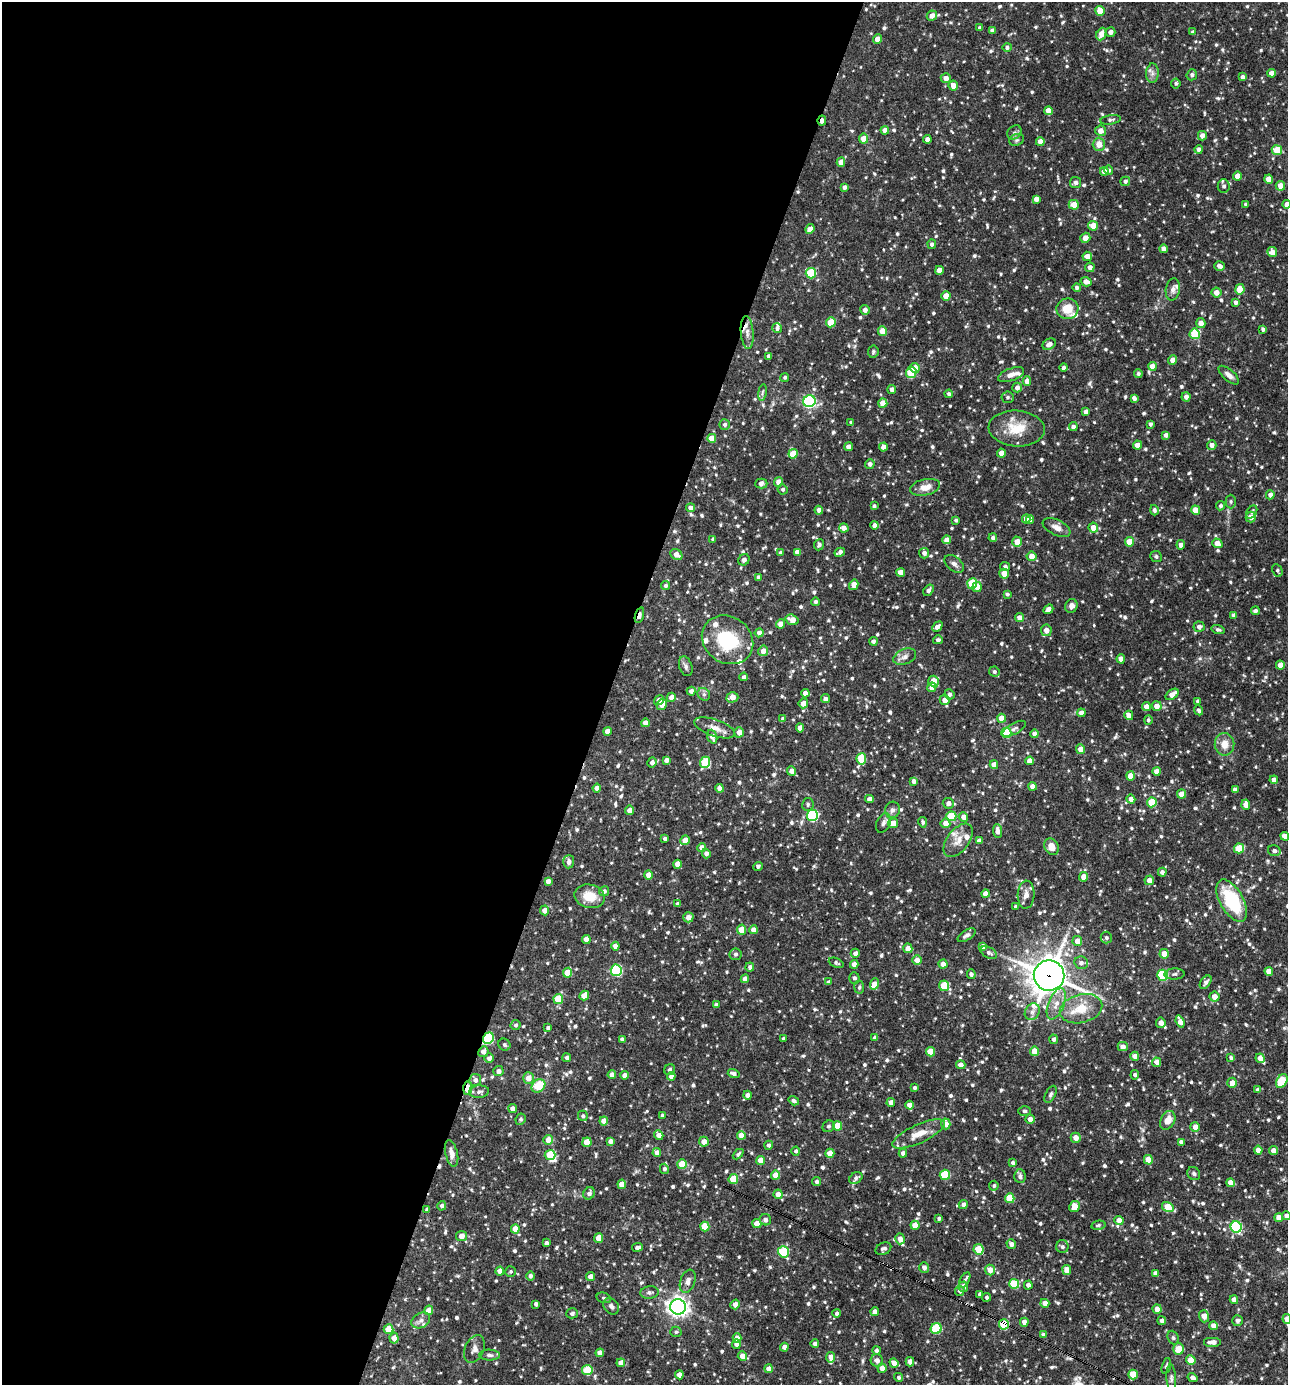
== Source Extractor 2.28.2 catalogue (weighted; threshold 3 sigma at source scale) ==
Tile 5 of 4 x 4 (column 1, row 2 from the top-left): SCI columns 270-1555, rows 2768-4150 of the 5550 x 5536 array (HDU 1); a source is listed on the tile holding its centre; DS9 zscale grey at full resolution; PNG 1290 x 1387 px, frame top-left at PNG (2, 2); each listed source drawn as its Kron ellipse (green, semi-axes under 4 px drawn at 4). Shown black and unused: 47% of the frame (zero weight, under 3 of 4 exposures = <1% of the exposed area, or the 3 px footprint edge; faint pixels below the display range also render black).
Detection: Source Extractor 2.28.2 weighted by HDU 2 'WHT'; one run over the whole footprint, this tile lists its part. Background 0.0825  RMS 0.0039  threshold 0.0177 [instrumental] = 3 sigma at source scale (4.5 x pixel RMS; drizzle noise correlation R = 1.50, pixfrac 1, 0.05/0.05 arcsec/px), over >= 5 px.
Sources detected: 999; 1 inside a brighter object's white glare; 3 cosmic-ray / hot-pixel residue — neither listed nor drawn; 15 inside a brighter listed object's ellipse — not listed separately; of the other 980, all 500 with FLUX_AUTO >= 0.747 (the completeness limit of this list) listed and drawn (480 fainter detections not listed), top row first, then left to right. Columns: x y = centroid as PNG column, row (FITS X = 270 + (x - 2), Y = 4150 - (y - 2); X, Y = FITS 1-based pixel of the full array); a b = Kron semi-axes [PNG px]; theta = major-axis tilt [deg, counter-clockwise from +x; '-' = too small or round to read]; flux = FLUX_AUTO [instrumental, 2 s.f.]
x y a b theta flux
1100 11 5 4 - 4.9
932 16 5 5 - 2.3
980 28 4 3 - 1.2
992 30 4 3 - 1.1
1111 32 5 4 - 1.8
1193 32 4 3 - 0.92
1101 34 6 5 - 3.3
877 39 5 4 - 2.8
1007 47 4 4 - 0.99
1152 73 10 6 87 1.5
1272 73 4 4 - 3
1192 75 5 5 - 1.2
1243 77 4 3 - 1.2
946 78 5 5 - 2.7
1176 83 5 4 - 0.79
953 86 5 5 - 3.2
1048 111 4 4 - 3.1
1111 120 10 4 8 0.94
822 121 5 3 - 1.7
885 130 4 4 - 2.4
1101 131 5 5 - 2.8
1014 132 8 6 44 1.1
1202 136 5 4 - 2
864 139 5 4 - 4.6
927 139 4 4 - 1.7
1017 140 7 5 21 0.84
1040 142 4 4 - 3.1
1099 144 6 6 - 3.3
1199 149 4 4 - 1.5
1277 150 5 5 - 10
841 162 4 4 - 3.1
1109 170 4 4 - 0.77
1104 171 4 4 - 2.8
1237 176 4 4 - 2.6
1269 179 4 4 - 3.4
1125 181 5 5 - 1
1076 182 5 5 - 1.1
1224 186 6 6 - 1.1
1280 186 5 4 - 3.5
844 187 4 4 - 1.2
1036 199 4 4 - 2.1
1246 204 3 3 - 0.76
1287 204 4 4 - 2.5
1074 205 5 5 - 4.6
1093 226 5 4 - 5
810 229 5 4 - 2.6
1085 238 5 4 - 3.1
932 244 4 4 - 1
1163 249 4 4 - 1.9
1272 252 5 5 - 2.9
1087 256 5 4 - 2.5
1219 266 5 4 - 1.5
1090 267 5 4 - 1.5
939 270 4 4 - 2.9
811 273 5 5 - 18
1086 282 5 4 - 2.2
1077 287 4 4 - 0.92
1173 289 11 7 80 1.7
1240 289 5 4 - 5.7
1216 292 5 5 - 2.9
946 296 4 4 - 4.7
1236 302 4 3 - 1.1
1067 309 11 10 - 6.4
865 310 5 4 - 1.5
831 322 5 5 - 9.3
1201 323 5 4 - 2.7
777 328 5 5 - 1
1263 329 4 3 - 0.91
883 331 5 4 - 5.7
747 332 16 6 -85 2.7
1195 334 5 5 - 16
1049 344 7 5 30 2
873 352 6 5 - 0.83
769 356 4 3 - 0.98
1172 360 5 4 - 2.4
1152 366 4 4 - 2.9
1064 367 4 4 - 1.1
915 368 5 5 - 3.2
911 373 5 5 - 17
1138 374 4 4 - 0.89
1011 375 14 6 20 2.4
1229 375 13 5 -40 1.8
785 377 4 4 - 0.82
1027 381 5 4 - 2.7
1017 388 5 4 - 1.7
892 390 4 4 - 1.8
762 392 8 4 81 0.83
949 394 4 4 - 0.97
1007 397 6 6 - 0.86
1186 397 4 4 - 1.9
1134 398 4 4 - 1.3
809 401 6 6 - 62
883 403 5 4 - 5.1
1086 412 4 4 - 1.5
851 422 4 3 - 0.77
1150 424 4 3 - 0.97
725 425 5 5 - 1.1
1073 427 4 4 - 1.3
1017 428 28 18 -4 9.9
1166 435 4 4 - 1.4
712 438 4 4 - 5.5
1137 445 4 4 - 3
1212 445 5 4 - 2
849 447 4 4 - 2.2
883 447 4 4 - 2.5
1001 453 4 4 - 3.1
793 454 5 4 - 6.5
870 464 4 4 - 1.4
779 482 5 4 - 3.5
761 484 6 5 - 1.7
925 487 15 8 12 4.3
783 489 5 5 - 0.86
1270 495 4 4 - 1.7
1231 501 7 5 -90 0.83
874 506 3 3 - 0.84
1221 506 5 4 - 0.92
690 508 4 4 - 1.8
819 510 4 4 - 1.5
1154 510 5 4 - 1.1
1196 510 5 4 - 6.3
1252 512 7 5 57 0.89
1251 517 5 5 - 2.8
1026 519 4 4 - 2.8
1030 519 4 4 - 2.7
956 520 4 3 - 0.75
875 525 4 4 - 2.1
1057 527 15 7 -25 2.6
844 528 5 4 - 2.1
1093 528 5 5 - 3.9
993 538 4 4 - 1.3
713 539 4 3 - 0.92
947 540 4 4 - 2.5
1017 542 5 5 - 4
1130 542 4 4 - 6.1
1217 543 5 4 - 3.7
819 545 6 5 - 0.88
1181 545 4 4 - 1.6
797 552 4 4 - 2.3
840 552 5 4 - 1.3
781 553 4 4 - 1.1
924 553 5 5 - 1.5
676 555 6 5 - 2.5
1032 556 5 5 - 3.5
1156 556 6 5 - 0.81
744 560 6 5 - 1.2
954 564 11 7 -39 1.5
1005 566 5 4 - 0.95
1277 570 7 5 -62 0.78
901 572 4 4 - 2
1004 574 5 4 - 3.9
758 577 4 3 - 0.76
972 583 5 5 - 17
854 585 5 4 - 3.4
665 586 4 4 - 0.88
977 587 5 4 - 2.7
928 590 6 4 51 1.3
1007 594 4 4 - 0.85
815 602 4 4 - 0.94
1071 606 7 6 - 1.6
1048 609 5 4 - 2.2
1255 611 4 4 - 1.2
639 615 8 4 73 2.3
1234 615 4 4 - 1.4
1019 618 4 4 - 2.5
792 620 7 5 -19 3.7
780 624 4 4 - 2.9
937 627 6 4 45 2.3
1199 627 5 5 - 1.6
1046 630 5 5 - 2.4
1218 630 7 4 -16 0.78
759 633 4 4 - 1.7
727 640 27 23 -35 22
938 640 5 4 - 0.98
873 641 4 4 - 1.2
763 651 5 5 - 2.6
905 657 12 7 22 1.9
1121 659 4 4 - 2.8
1280 665 4 4 - 3.1
686 666 10 6 -71 1.2
994 672 5 5 - 1
744 677 4 4 - 1
933 681 5 5 - 5.5
932 687 5 4 - 3.2
691 691 4 4 - 1.5
805 693 4 4 - 2.5
704 694 7 5 -45 0.97
950 694 5 5 - 1
1172 694 7 4 37 3.5
671 697 5 4 - 2.8
732 697 6 5 - 3.1
825 699 4 4 - 1
659 700 5 4 - 2.7
945 700 5 5 - 2.5
1198 701 4 3 - 1.1
803 703 5 4 - 3
662 704 6 4 59 5
1146 706 4 4 - 2.4
1157 706 5 5 - 2.9
1199 710 5 4 - 0.97
1081 713 4 4 - 2.7
1129 715 5 4 - 2.8
1001 718 4 4 - 4.5
783 719 4 3 - 1.1
1148 720 5 4 - 0.84
645 723 4 4 - 2.9
715 728 21 8 -19 3.5
800 728 4 4 - 3.1
1014 729 13 5 29 1.3
607 731 4 4 - 3.2
739 732 5 4 - 2.7
1006 733 5 5 - 15
1034 734 4 4 - 1.6
712 737 7 5 -70 2.9
1224 744 11 10 - 4.1
1080 749 5 4 - 2.8
861 759 5 5 - 11
666 760 4 4 - 1.6
1030 761 4 4 - 3.4
652 762 5 5 - 1.7
705 762 5 5 - 18
994 765 4 4 - 3
791 771 4 4 - 2.1
1157 771 4 4 - 2.8
1131 776 4 4 - 4.5
1274 780 4 4 - 1.8
914 781 4 4 - 1.7
1033 786 4 4 - 2.6
597 788 4 4 - 2.7
720 788 4 4 - 2.4
1235 790 4 4 - 2.2
1182 794 4 4 - 3.5
869 799 4 4 - 1.8
1131 799 4 4 - 2.4
1152 802 5 5 - 11
948 803 5 5 - 1.8
808 804 6 5 - 0.82
1246 805 5 4 - 3.1
629 810 4 4 - 2.5
892 810 8 7 - 1.5
812 815 5 5 - 47
951 816 5 5 - 16
964 817 5 4 - 2.5
923 822 5 4 - 0.88
883 823 10 6 64 1.5
893 823 5 5 - 4.5
945 823 5 5 - 3
997 831 7 4 -83 2.2
1285 836 4 4 - 2.9
665 838 4 3 - 0.85
685 840 5 4 - 5.4
958 840 19 11 53 4.1
979 841 4 4 - 1.8
1051 847 9 7 -62 3.2
702 848 4 4 - 2.6
1239 848 5 5 - 11
1274 851 6 5 - 1.3
706 854 4 4 - 1.6
569 862 6 5 - 1.7
677 864 4 4 - 2.6
758 866 5 4 - 0.83
1162 872 4 4 - 1.4
648 875 4 4 - 3.4
1084 877 5 4 - 3.2
1149 880 5 5 - 2.6
548 881 4 4 - 2.1
604 891 5 5 - 1.2
985 894 4 4 - 3.3
1026 895 14 8 87 2.7
590 896 15 11 -12 7.2
1232 901 23 11 -60 22
677 904 4 4 - 0.77
1016 907 4 4 - 0.94
545 910 5 4 - 2.5
688 917 5 5 - 2.6
742 930 5 4 - 7
753 930 4 4 - 2.8
966 935 10 5 33 1.3
1106 938 6 5 - 0.95
586 939 4 4 - 3.3
1077 941 5 5 - 3.4
615 946 4 4 - 2.8
983 946 4 4 - 1.8
908 948 5 4 - 2.6
855 953 4 4 - 1.7
989 953 9 5 -28 1.2
735 954 6 6 - 1.2
1164 954 5 4 - 3.8
917 960 5 4 - 2.6
836 963 8 4 -22 0.82
1081 963 7 6 - 1.3
854 964 4 4 - 2.7
943 964 4 4 - 2.7
750 967 4 4 - 0.95
616 970 6 5 - 37
1269 971 4 4 - 3.6
567 973 5 5 - 7
971 974 5 4 - 1.1
1175 974 10 5 2 1
1049 975 15 15 - 580
1162 975 5 5 - 27
854 978 6 5 - 0.94
745 979 4 4 - 2.7
829 982 4 3 - 1.1
1206 982 8 4 55 1.2
874 984 6 4 72 3.3
944 986 5 5 - 11
859 987 6 5 - 0.75
584 996 5 4 - 4.4
1214 997 5 5 - 3.1
558 999 5 4 - 12
1056 1004 16 8 68 3.8
716 1005 4 4 - 1.2
1081 1009 21 14 15 8.5
1032 1012 9 7 58 1.8
1180 1022 6 4 -69 2.9
1161 1023 5 5 - 2.6
516 1025 5 5 - 0.9
548 1028 4 4 - 1.1
875 1037 4 3 - 1.2
488 1038 6 5 - 30
622 1039 4 3 - 1.1
783 1039 3 3 - 0.87
1054 1039 4 4 - 1.1
504 1045 6 5 - 0.87
1123 1047 5 4 - 2
1034 1051 5 4 - 6.5
483 1052 5 5 - 2
930 1052 5 4 - 7.7
1135 1056 4 4 - 2.4
489 1058 5 4 - 1.4
567 1058 4 4 - 1.2
1231 1058 4 3 - 0.92
1260 1058 5 4 - 3.4
1157 1062 4 4 - 2.3
961 1065 4 4 - 2.1
670 1070 6 5 - 0.91
498 1071 5 5 - 1.7
734 1074 6 4 -18 1.5
612 1075 4 4 - 2.5
625 1075 4 4 - 2.5
1135 1075 4 4 - 0.95
671 1076 4 4 - 2.7
528 1078 6 5 - 3.6
475 1080 6 5 - 1.6
1282 1081 7 5 57 13
1232 1083 5 5 - 3.2
538 1086 7 6 - 9.6
468 1088 7 4 86 7.3
915 1088 4 4 - 0.83
1258 1090 4 4 - 1.1
479 1092 10 6 5 1.4
1050 1094 9 5 63 0.91
747 1095 4 4 - 1.9
794 1101 5 4 - 1.1
891 1102 4 4 - 2.1
909 1105 4 4 - 3.2
513 1109 4 4 - 2.6
1025 1111 6 4 -2 0.79
583 1116 5 5 - 0.88
662 1116 4 4 - 0.9
521 1119 6 5 - 0.84
1030 1119 4 4 - 2.1
1168 1120 10 7 62 3.7
604 1121 4 4 - 3.1
946 1124 5 4 - 3.2
829 1126 6 5 - 0.76
838 1126 4 4 - 6.1
1195 1127 5 4 - 2.7
919 1134 29 9 25 5.7
659 1135 5 4 - 2.4
741 1135 4 4 - 4.6
1076 1138 5 5 - 2.9
548 1140 5 4 - 3.3
610 1141 4 4 - 1.7
587 1142 5 4 - 7.1
704 1142 5 5 - 2.7
1181 1142 4 4 - 1.4
769 1145 4 4 - 0.98
1258 1150 4 4 - 3.2
796 1151 4 4 - 0.89
1273 1151 4 4 - 2.7
452 1153 13 6 -77 2.5
657 1153 4 4 - 2.4
830 1153 4 4 - 5.5
903 1153 4 4 - 1.4
738 1154 6 3 43 0.79
550 1155 5 5 - 11
761 1160 4 4 - 4.6
1148 1160 5 4 - 6.4
1013 1163 4 3 - 1.1
682 1164 5 4 - 8.5
664 1169 5 4 - 1
1194 1174 7 6 - 0.94
776 1175 4 4 - 5.7
945 1175 5 5 - 15
1020 1176 7 6 - 1.3
856 1178 7 5 34 1
733 1179 5 4 - 9
816 1181 4 4 - 1.1
1231 1183 4 4 - 3.5
622 1184 4 4 - 3.7
994 1186 5 4 - 0.77
589 1193 6 5 - 1.4
778 1194 5 4 - 2.5
1010 1198 5 4 - 9.3
963 1204 4 4 - 1.3
442 1206 5 4 - 0.94
1074 1207 6 5 - 4
1168 1207 6 5 - 8.9
427 1209 4 4 - 1.1
1286 1216 4 4 - 1.6
1279 1217 4 4 - 3
939 1218 4 3 - 0.87
765 1220 6 5 - 1.4
1119 1220 4 4 - 3.3
757 1224 4 4 - 5
915 1225 4 4 - 5.4
1098 1225 7 4 12 0.75
705 1226 5 4 - 8.3
1236 1227 6 5 - 39
515 1229 4 4 - 3.8
461 1236 5 5 - 2.8
599 1238 5 4 - 6.6
900 1239 5 4 - 2.5
546 1243 4 3 - 1.2
1011 1244 5 4 - 1.8
637 1247 5 4 - 1.2
1062 1247 6 6 - 1.1
883 1249 8 6 27 1.1
979 1249 5 5 - 12
783 1252 5 5 - 25
924 1267 5 5 - 1.6
990 1270 5 5 - 3.6
1067 1270 5 4 - 3
500 1271 4 4 - 2.7
511 1271 5 5 - 0.79
1155 1273 4 4 - 1.6
530 1276 5 4 - 1.2
591 1277 4 4 - 2.7
965 1280 8 4 61 0.76
688 1281 12 7 69 2.1
1014 1284 5 5 - 16
1028 1285 4 4 - 1.4
963 1287 5 5 - 2.5
960 1291 5 4 - 0.88
650 1293 9 6 6 1.3
980 1294 4 3 - 1.1
987 1297 4 4 - 0.8
604 1298 7 5 -15 0.75
1234 1300 4 4 - 2.5
1045 1303 4 4 - 3
536 1304 4 3 - 1
735 1304 5 4 - 2.7
611 1306 9 7 -46 1.5
678 1307 8 7 - 180
1157 1309 5 4 - 2.5
429 1310 4 4 - 3
875 1312 4 4 - 2.5
572 1313 6 5 - 0.93
837 1313 4 4 - 1.2
1204 1316 6 5 - 3.3
1287 1319 5 4 - 2.7
421 1320 10 7 30 1.7
1162 1321 4 4 - 1.5
1238 1321 5 5 - 1.5
1024 1322 4 4 - 2.1
1004 1324 5 5 - 21
1213 1326 4 4 - 2.5
389 1329 5 5 - 9.1
936 1329 5 5 - 24
676 1332 5 5 - 0.83
1043 1335 4 4 - 1.1
394 1338 5 4 - 3.2
737 1338 5 4 - 2.7
1173 1338 7 5 -69 0.75
1213 1342 9 5 0 2.3
736 1344 4 4 - 1.8
815 1344 4 4 - 1.3
784 1347 4 4 - 1.8
474 1349 14 9 67 2.1
1179 1349 6 5 - 5.4
876 1350 4 4 - 1
600 1353 4 4 - 2.6
489 1355 10 5 -1 1.3
742 1356 5 4 - 3
831 1357 5 4 - 2.9
877 1360 6 6 - 2.3
1191 1360 5 4 - 4.7
910 1362 4 4 - 2.3
621 1363 4 4 - 2.6
894 1363 5 4 - 2.5
1166 1366 8 4 74 0.8
882 1368 5 4 - 2.8
769 1369 4 4 - 2.9
587 1370 5 5 - 17
1133 1374 5 4 - 7.2
679 1375 4 4 - 2.6
899 1377 4 4 - 0.76
1171 1378 13 5 -86 1.1
1193 1378 5 4 - 1.8
Overlapping masked pixels (flux is a lower limit): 7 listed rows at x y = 822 121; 747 332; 639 615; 1049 975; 488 1038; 468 1088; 1004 1324
Isophote crosses this tile's border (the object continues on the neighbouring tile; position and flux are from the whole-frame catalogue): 3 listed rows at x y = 1287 204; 1286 1216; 1287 1319